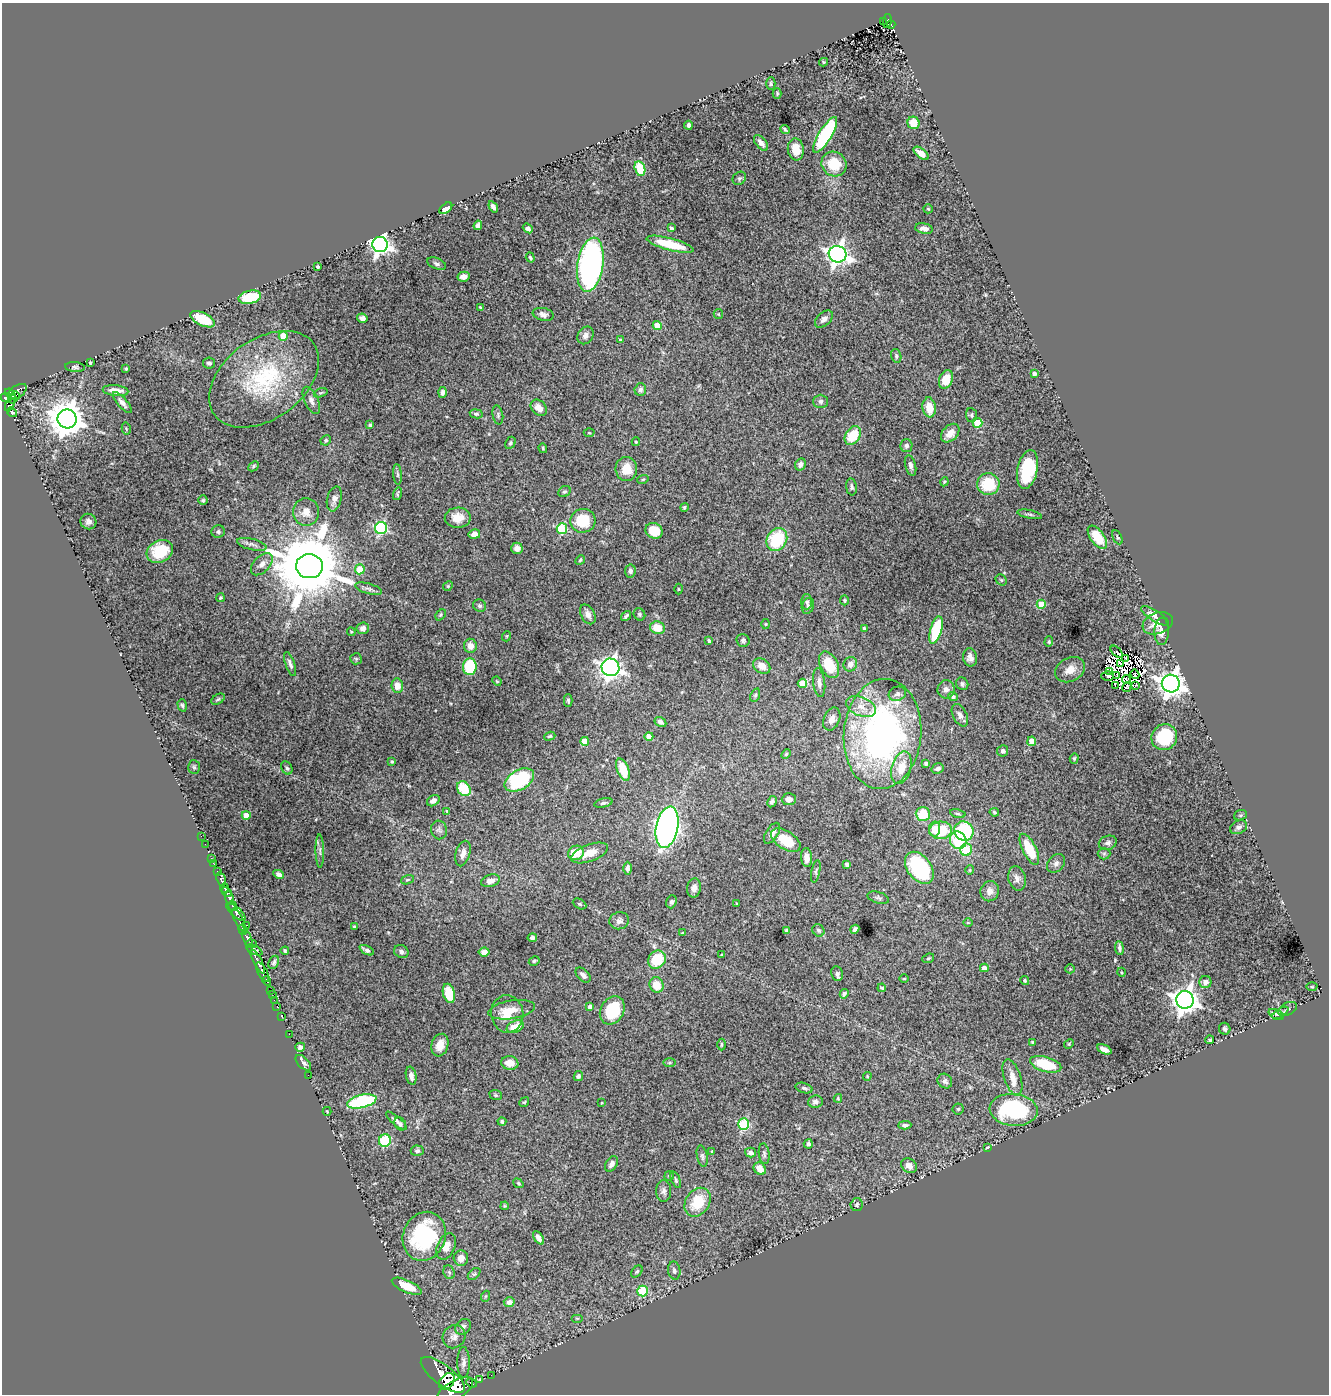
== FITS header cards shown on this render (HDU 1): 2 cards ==
NAXIS1  =                 1327
NAXIS2  =                 1392

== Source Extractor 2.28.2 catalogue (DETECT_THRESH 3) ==
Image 1327 x 1392 px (HDU 1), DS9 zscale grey, 1 PNG px = 1 image px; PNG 1331 x 1396 px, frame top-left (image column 1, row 1392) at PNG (2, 3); each listed source drawn as its Kron ellipse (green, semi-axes under 4 px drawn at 4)
Background 2.66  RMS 0.03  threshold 0.0887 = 3 sigma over >= 5 px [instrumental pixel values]
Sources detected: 396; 13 with non-positive FLUX_AUTO (blend fragments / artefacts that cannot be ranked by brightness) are neither listed nor drawn; the other 383 listed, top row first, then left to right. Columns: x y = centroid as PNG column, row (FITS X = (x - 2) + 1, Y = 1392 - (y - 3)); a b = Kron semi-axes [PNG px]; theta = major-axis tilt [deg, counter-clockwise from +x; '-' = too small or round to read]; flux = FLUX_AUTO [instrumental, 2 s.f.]
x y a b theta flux
883 21 2 2 - 23
887 21 7 3 80 28
891 25 4 3 - 57
824 62 4 4 - 2.5
771 84 6 4 -90 3.1
777 93 5 4 - 2.5
913 123 6 6 - 39
688 125 4 3 - 4.9
785 129 5 2 - 3.1
825 135 20 6 59 250
761 143 9 5 -50 9.3
796 149 11 8 -84 33
921 153 9 4 -39 16
834 164 13 12 - 52
640 169 7 5 -74 73
739 178 7 6 - 4.3
493 207 6 3 -56 7.2
446 208 7 4 39 22
928 209 5 4 - 2.1
478 225 5 4 - 7.8
528 228 5 4 - 8.3
671 228 4 3 - 4.2
924 228 9 5 -11 9.3
670 244 24 6 -15 69
380 245 8 7 - 1000
838 254 9 8 - 1300
530 257 5 3 - 3
437 264 10 5 -23 5.5
590 265 27 13 81 570
318 267 3 3 - 3.4
464 277 6 5 - 9.9
250 297 11 6 12 90
480 307 4 4 - 2.2
543 314 10 6 -13 8.1
718 314 5 4 - 2
362 318 5 4 - 7.2
202 319 13 6 -26 71
824 319 10 6 42 8.6
657 326 4 4 - 45
586 335 9 7 56 9.5
283 336 4 4 - 42
620 340 4 3 - 5.5
896 356 7 5 -73 3.8
90 363 3 2 - 2.5
209 363 6 5 - 4.7
75 367 10 5 -5 4.8
126 369 4 3 - 2.6
1034 374 4 3 - 5.8
264 379 61 40 36 220
946 379 9 6 69 38
640 390 6 5 - 5.3
116 391 13 5 -6 20
17 392 10 6 35 760
443 392 5 4 - 7
321 393 7 4 19 3
10 394 6 4 -40 960
15 395 4 3 - 340
6 398 5 4 - 1100
13 399 5 3 - 280
311 400 15 7 -65 12
820 401 7 6 - 6.6
122 403 13 5 -48 9.5
10 404 7 4 65 500
929 407 10 6 -83 32
539 408 9 7 -45 12
12 412 5 3 - 510
476 414 6 4 -9 3.8
498 415 10 5 -78 4.6
971 415 7 5 -84 4.4
67 419 9 9 - 4500
977 423 5 5 - 79
370 425 4 3 - 3.3
126 428 6 4 -77 2.3
589 433 5 3 - 1.7
950 433 11 7 46 20
853 435 10 7 55 64
326 440 5 5 - 3.8
636 442 4 4 - 2.5
510 443 6 4 63 3.2
906 446 6 6 - 4.9
543 448 5 3 - 2.1
800 464 6 5 - 8.1
910 465 10 5 -76 8
253 466 6 4 43 3.1
626 469 12 11 - 31
1027 469 19 10 78 110
397 474 10 4 -85 4.2
643 479 6 3 19 1.8
944 482 4 3 - 2
988 484 11 11 - 68
851 487 8 5 -83 4.7
564 492 6 5 - 3.4
397 494 6 4 74 3.1
334 499 13 7 75 12
203 500 5 4 - 3.1
684 507 4 4 - 3.8
306 512 14 13 - 22
1030 514 12 3 -12 3.8
458 518 13 10 2 27
583 521 12 12 - 67
88 522 8 7 - 7.5
381 528 6 6 - 250
562 529 5 5 - 130
654 531 9 7 -27 36
218 532 7 6 - 4.6
474 534 6 4 10 16
1097 537 13 7 -54 47
1117 537 7 4 -63 3.4
777 540 12 9 58 110
252 544 15 5 -14 7.7
517 548 5 5 - 9.1
160 551 14 11 28 63
580 560 5 4 - 2.5
262 564 13 8 46 12
309 566 13 12 - 23000
360 569 5 5 - 47
630 571 6 5 - 6.1
1001 580 6 5 - 2.7
448 586 5 4 - 2.6
369 589 14 5 -15 7.3
678 589 5 3 - 1.6
220 598 4 4 - 3.1
844 600 5 4 - 2.1
807 602 7 5 -89 4.8
1041 604 4 4 - 44
479 606 6 6 - 5
808 606 8 6 71 5.9
588 614 11 6 -62 12
639 614 6 5 - 3.8
441 615 6 4 43 2.9
626 616 5 3 - 4.3
1155 616 16 5 -32 12
1158 623 16 10 19 23
765 624 5 3 - 1.7
363 628 6 6 - 8.5
658 628 7 6 - 31
864 628 4 3 - 2.6
936 630 14 6 74 110
1162 631 13 7 88 15
351 632 4 4 - 2.3
507 636 5 3 - 1.6
743 640 6 6 - 4.2
709 641 4 3 - 3
1049 642 5 4 - 2.4
470 646 7 6 - 15
1116 652 7 3 -46 14
970 657 9 7 -78 9.9
1126 658 3 2 - 0.49
356 659 6 5 - 3.2
1121 663 4 2 - 2.2
290 664 12 4 -71 7.2
850 664 7 6 - 11
829 665 14 9 -63 55
762 666 9 7 -36 18
470 667 8 7 - 100
611 667 9 8 - 1100
1070 670 16 11 28 22
1109 672 4 3 - 5.7
1135 674 5 2 - 4.1
1117 675 3 2 - 2.9
1108 676 6 5 - 0.83
1126 680 4 2 - 0.012
497 681 5 4 - 1.9
802 683 5 4 - 84
819 683 14 6 -83 11
962 684 6 6 - 5.2
1171 684 9 9 - 2000
1116 685 3 2 - 2
1135 685 3 3 - 3.6
397 686 7 6 - 18
1127 687 5 2 - 2.7
946 689 9 8 - 9.3
897 694 9 7 18 6.7
755 695 7 4 69 3.5
953 696 5 4 - 5.1
218 699 7 4 31 3.3
568 700 6 4 -89 3.5
182 705 6 4 -72 3.2
861 707 16 9 -22 21
960 715 12 7 -64 10
832 719 12 8 68 13
660 722 6 4 -30 7
882 734 55 39 85 670
550 736 6 4 18 3.3
649 736 4 4 - 23
1164 737 13 12 - 120
585 741 4 4 - 35
1032 741 4 4 - 31
1003 751 5 5 - 5.3
786 754 5 4 - 2.7
1074 758 5 4 - 2.4
392 762 3 3 - 2.4
926 764 3 3 - 4
194 767 7 6 - 3.7
287 768 7 5 -62 4.7
901 768 17 9 74 33
938 768 6 5 - 6.3
623 770 12 6 -70 50
519 780 16 9 30 160
464 789 8 6 -54 64
789 799 7 6 - 11
433 801 7 5 34 7.2
772 802 6 4 62 4.7
603 803 9 4 13 4.5
447 811 4 4 - 2.4
994 812 5 4 - 2.9
923 814 7 7 - 54
958 814 8 4 -13 3.3
246 815 4 4 - 26
1240 815 7 5 20 3.3
667 827 21 11 79 1100
1238 827 9 6 27 6.3
935 829 7 5 79 17
439 830 9 8 - 6.8
941 830 11 9 4 79
964 831 10 9 - 150
772 833 12 6 58 11
201 836 2 2 - 15
786 840 16 9 -33 58
958 840 9 8 - 75
1108 843 9 7 21 6.9
205 844 2 2 - 19
1029 849 17 6 -63 62
966 850 6 6 - 87
320 851 16 4 -89 6.6
576 853 8 7 - 41
589 853 19 8 20 25
463 854 13 7 73 13
1104 854 6 6 - 3.7
806 857 9 5 -85 17
212 859 2 2 - 23
1056 863 10 8 50 7.9
214 864 4 3 - 100
847 864 4 3 - 4.4
627 868 6 4 -90 6.2
919 868 18 11 -53 230
970 870 4 4 - 2
816 871 11 4 80 3.9
217 872 3 3 - 150
279 874 5 4 - 5.8
1017 878 12 8 -75 12
221 879 7 4 -73 560
408 880 7 4 20 2.9
490 881 10 6 19 13
224 888 5 3 - 1100
694 888 9 7 80 11
990 891 10 9 - 14
227 892 5 3 - 960
230 898 6 4 -75 1100
878 898 11 5 -16 5.3
671 902 6 5 - 4.5
579 904 7 5 -27 3.3
737 904 4 2 - 1.6
233 906 5 4 - 1500
236 912 12 5 -42 2000
239 920 13 4 -65 830
619 921 10 8 16 9.4
968 923 4 3 - 1.6
247 925 3 2 - 140
354 927 4 4 - 2.9
855 929 4 4 - 5.1
243 930 5 2 - 370
786 930 4 3 - 2.9
818 930 6 5 - 3.9
682 933 3 2 - 1.3
247 938 9 3 -65 960
532 938 5 4 - 5.3
251 944 5 3 - 610
1119 948 7 3 -84 4.8
254 950 9 4 -26 360
367 950 8 4 -28 7.1
285 951 4 3 - 2.9
401 952 7 6 - 5.4
484 952 5 4 - 10
722 955 3 3 - 2.5
928 958 6 4 21 2.7
657 960 9 8 - 63
258 961 13 3 -62 2100
534 961 5 4 - 2.9
274 962 7 5 64 4.1
984 968 4 4 - 12
1070 969 5 4 - 2.1
262 972 11 5 -61 1900
1121 972 4 3 - 1.7
837 974 7 6 - 5.9
583 975 9 5 -45 7.1
904 979 4 3 - 1.8
267 981 5 3 - 470
1025 981 4 4 - 3.7
1205 982 6 6 - 11
656 985 8 7 - 32
1312 987 5 3 - 2.1
882 988 4 3 - 2.5
270 990 3 2 - 56
449 993 10 6 -74 49
272 994 2 2 - 43
844 994 5 4 - 4.8
274 1000 2 2 - 35
1185 1000 9 8 - 2100
277 1007 3 2 - 56
590 1007 4 4 - 11
1288 1009 10 6 26 6
512 1010 23 9 9 23
612 1010 15 11 61 85
1280 1013 9 4 34 4.6
507 1014 19 16 -81 38
1276 1014 8 4 -24 4.5
282 1017 3 2 - 31
515 1027 9 6 23 29
1225 1029 6 5 - 5.4
289 1034 2 2 - 25
1210 1040 4 3 - 3.5
1033 1042 4 4 - 3.3
1069 1044 5 4 - 2.4
440 1045 11 8 72 21
721 1045 6 3 89 2.4
300 1047 5 4 - 6.8
1104 1049 8 4 -25 13
670 1062 6 3 0 2.5
303 1063 9 5 -45 6.4
510 1063 8 7 - 18
1046 1064 16 7 -16 74
308 1075 2 2 - 33
411 1076 9 5 -79 8.9
578 1076 5 4 - 4.4
867 1076 4 4 - 1.9
1012 1077 19 8 -72 23
945 1081 8 6 -48 6.3
804 1088 8 5 -16 4.9
496 1095 6 5 - 2.7
838 1098 4 3 - 1.7
362 1101 15 6 14 200
524 1102 5 4 - 2.4
815 1102 7 6 - 7.7
601 1103 3 2 - 1.5
958 1109 5 5 - 2.7
1014 1110 24 16 -5 210
327 1111 4 3 - 1.6
396 1121 13 4 -40 7
502 1122 4 4 - 3.5
400 1124 7 5 -56 4.4
744 1124 5 5 - 170
905 1125 6 3 2 4.9
385 1141 6 6 - 95
808 1144 4 4 - 5.8
987 1148 3 3 - 5.3
417 1151 6 5 - 4.4
712 1152 4 3 - 1.9
750 1153 5 5 - 7.4
764 1154 10 5 -84 5.1
702 1156 11 5 -78 5.5
611 1164 8 5 58 7.7
909 1166 8 6 -39 13
760 1169 7 5 -50 21
669 1176 5 4 - 2.4
676 1180 9 4 -69 3.4
518 1183 5 3 - 2.3
664 1191 11 7 -90 8
698 1202 15 12 55 60
857 1205 6 6 - 4.1
505 1206 4 4 - 2
424 1236 25 21 67 210
539 1238 7 4 -55 8.7
446 1246 14 9 67 18
461 1258 8 7 - 15
674 1271 9 6 -79 6
449 1272 7 5 -67 3.9
637 1272 7 5 48 3.3
474 1274 7 4 43 3.2
407 1286 16 6 -24 41
642 1291 5 5 - 100
486 1296 5 3 - 2
509 1302 5 5 - 15
577 1318 6 4 0 2.5
463 1327 9 7 44 6.5
454 1337 12 11 - 13
463 1362 15 6 -90 10
443 1375 26 10 -37 9100
491 1375 2 2 - 14
480 1380 4 3 - 3.1
447 1381 9 6 46 3800
472 1383 6 3 -24 140
455 1390 20 9 29 8200
At the frame edge (FLAGS 8, measured only in part): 1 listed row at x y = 455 1390
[13 non-positive-flux detections neither listed nor drawn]